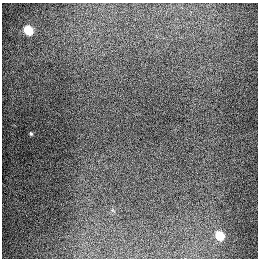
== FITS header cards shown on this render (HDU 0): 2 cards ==
NAXIS1  =                  256
NAXIS2  =                  256

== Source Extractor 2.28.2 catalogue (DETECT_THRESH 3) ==
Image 256 x 256 px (HDU 0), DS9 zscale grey, 1 PNG px = 1 image px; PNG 260 x 260 px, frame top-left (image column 1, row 256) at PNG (2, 3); no overlay
Background 1290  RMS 27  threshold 80.1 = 3 sigma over >= 5 px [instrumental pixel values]
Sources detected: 3; all 3 listed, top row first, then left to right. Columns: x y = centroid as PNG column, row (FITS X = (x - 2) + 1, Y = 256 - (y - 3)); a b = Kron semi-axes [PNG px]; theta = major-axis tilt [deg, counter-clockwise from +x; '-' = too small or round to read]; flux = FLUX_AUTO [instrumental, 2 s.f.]
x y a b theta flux
28 30 6 5 - 93000
31 134 4 3 - 2100
220 235 6 5 - 73000